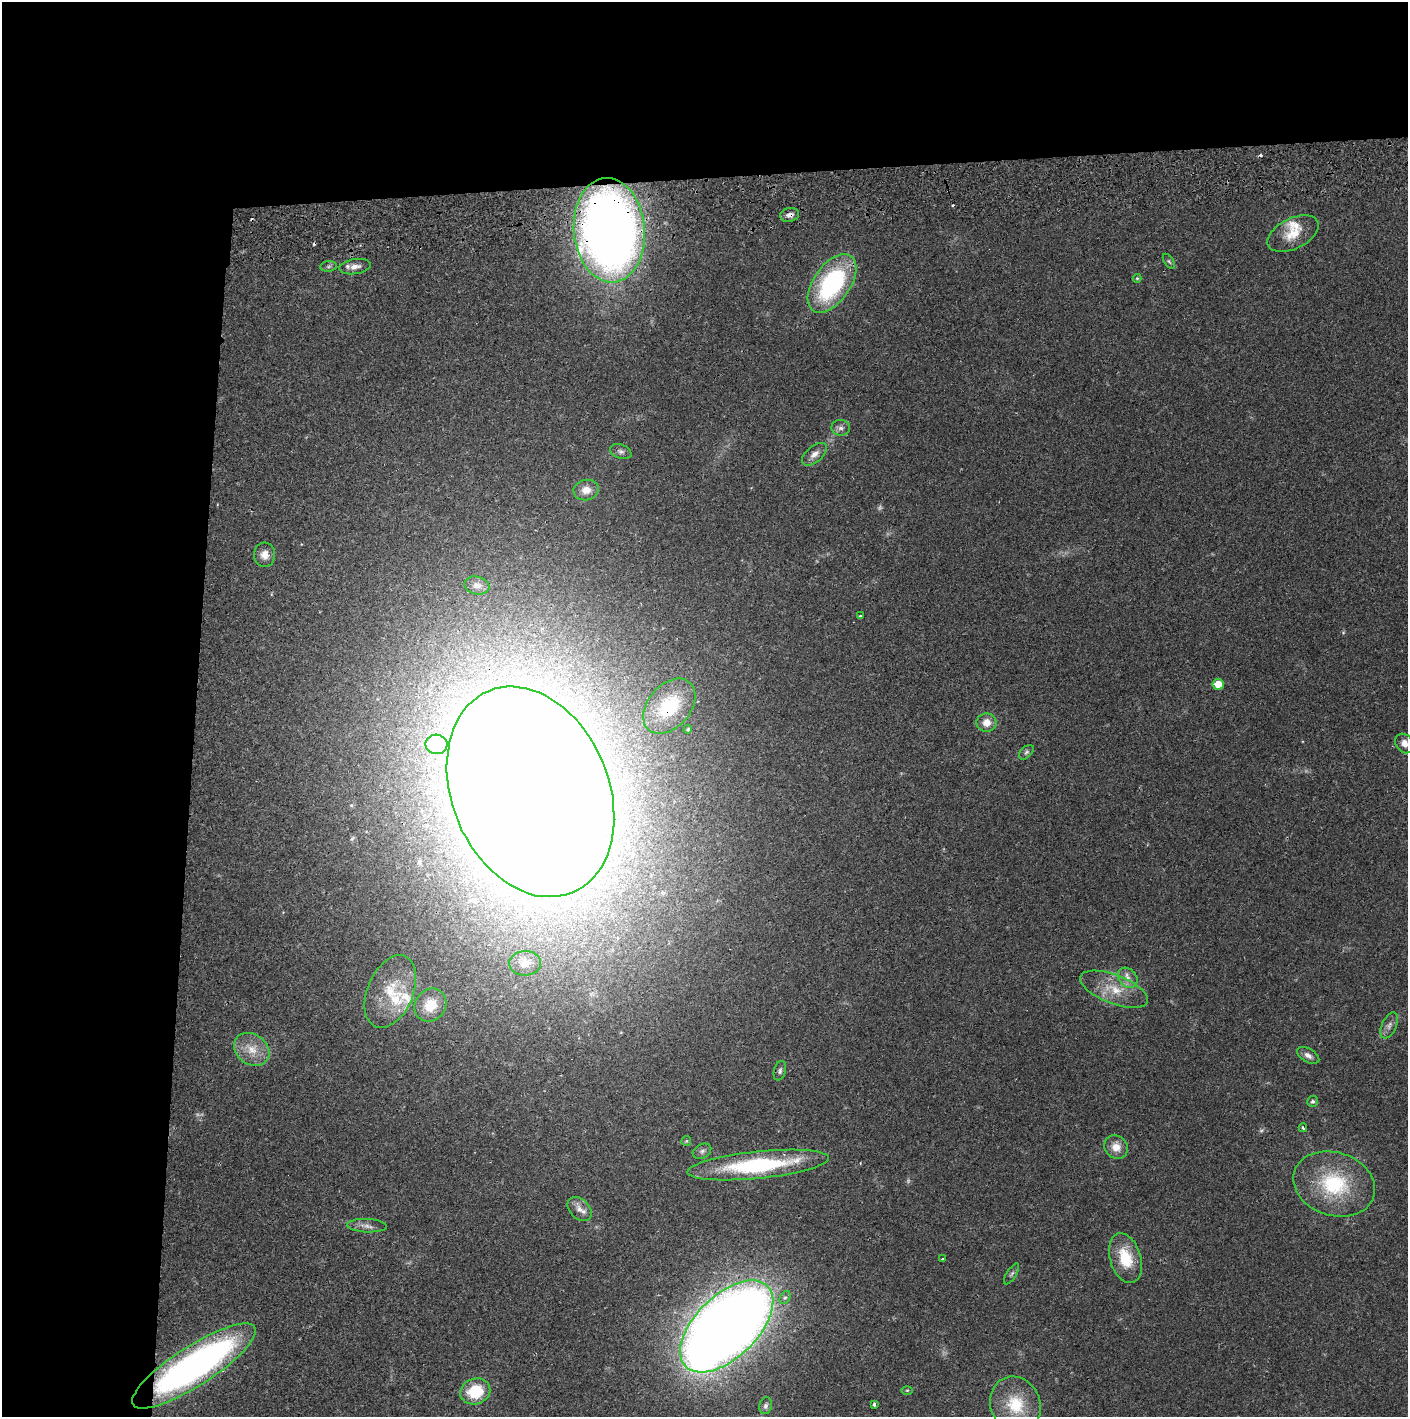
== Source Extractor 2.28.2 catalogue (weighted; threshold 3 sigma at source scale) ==
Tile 1 of 3 x 3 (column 1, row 1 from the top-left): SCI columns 4-1409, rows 2886-4300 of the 4229 x 4359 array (HDU 1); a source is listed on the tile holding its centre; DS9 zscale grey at full resolution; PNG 1410 x 1419 px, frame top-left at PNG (2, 2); each listed source drawn as its Kron ellipse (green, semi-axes under 4 px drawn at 4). Shown black and unused: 24% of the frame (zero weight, under 2 of 3 exposures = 3% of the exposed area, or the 3 px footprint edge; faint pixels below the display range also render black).
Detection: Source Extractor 2.28.2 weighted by HDU 2 'WHT'; one run over the whole footprint, this tile lists its part. Background 0.0215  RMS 0.0035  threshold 0.0157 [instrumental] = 3 sigma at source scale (4.5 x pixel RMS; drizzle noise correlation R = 1.50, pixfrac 1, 0.05/0.05 arcsec/px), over >= 5 px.
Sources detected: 63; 3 too faint to see at this stretch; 1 inside a brighter object's white glare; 4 cosmic-ray / hot-pixel residue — neither listed nor drawn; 3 inside a brighter listed object's ellipse — not listed separately; the other 52 listed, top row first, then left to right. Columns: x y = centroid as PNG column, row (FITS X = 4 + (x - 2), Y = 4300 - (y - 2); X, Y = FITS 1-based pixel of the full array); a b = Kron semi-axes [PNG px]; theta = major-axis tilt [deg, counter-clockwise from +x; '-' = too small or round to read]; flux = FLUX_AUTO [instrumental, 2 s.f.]
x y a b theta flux
790 215 9 7 11 1.7
609 230 52 35 -85 380
1293 234 27 15 26 7.5
1169 261 8 4 -56 0.62
329 266 8 5 7 0.74
355 267 16 7 8 2.5
1137 278 4 4 - 0.36
832 283 33 18 55 48
841 428 9 8 - 1.4
621 452 11 7 -20 1.2
814 454 15 8 40 2.4
586 490 13 10 8 3.8
264 555 12 10 -87 2.9
477 585 13 9 -13 2.1
860 616 3 2 - 0.7
1218 684 5 5 - 5.3
669 706 31 21 49 16
986 723 10 9 - 3.6
688 729 4 4 - 0.56
1405 743 10 8 -50 2.4
436 744 11 10 - 18
1026 752 9 5 45 0.77
530 792 109 78 -67 2700
525 963 16 12 3 4.3
1128 978 11 8 -49 2.5
1114 989 36 14 -21 9.9
390 991 38 23 67 16
430 1005 17 15 53 9.7
1389 1025 14 7 65 1.8
252 1049 19 15 -37 6.5
1308 1055 12 7 -30 1.7
780 1071 10 6 74 0.93
1312 1101 5 5 - 0.81
1303 1128 4 3 - 0.52
686 1141 5 5 - 0.45
1116 1147 12 11 - 3.9
702 1151 10 7 29 1.1
758 1165 71 13 6 37
1334 1184 42 31 -18 29
579 1209 14 9 -45 2.7
367 1226 20 6 -2 2.2
1125 1258 25 15 -73 12
943 1259 3 2 - 0.53
1012 1274 12 5 58 0.9
785 1297 7 5 60 0.85
727 1326 57 31 44 720
194 1366 72 20 33 150
907 1390 5 3 - 0.35
475 1391 15 12 20 13
874 1404 3 3 - 0.66
1015 1405 28 25 -67 15
766 1406 8 6 76 1
Overlapping masked pixels (flux is a lower limit): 5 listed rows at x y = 790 215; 609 230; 669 706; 530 792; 194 1366
Isophote crosses this tile's border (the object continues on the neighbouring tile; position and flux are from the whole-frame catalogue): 1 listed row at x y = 1405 743